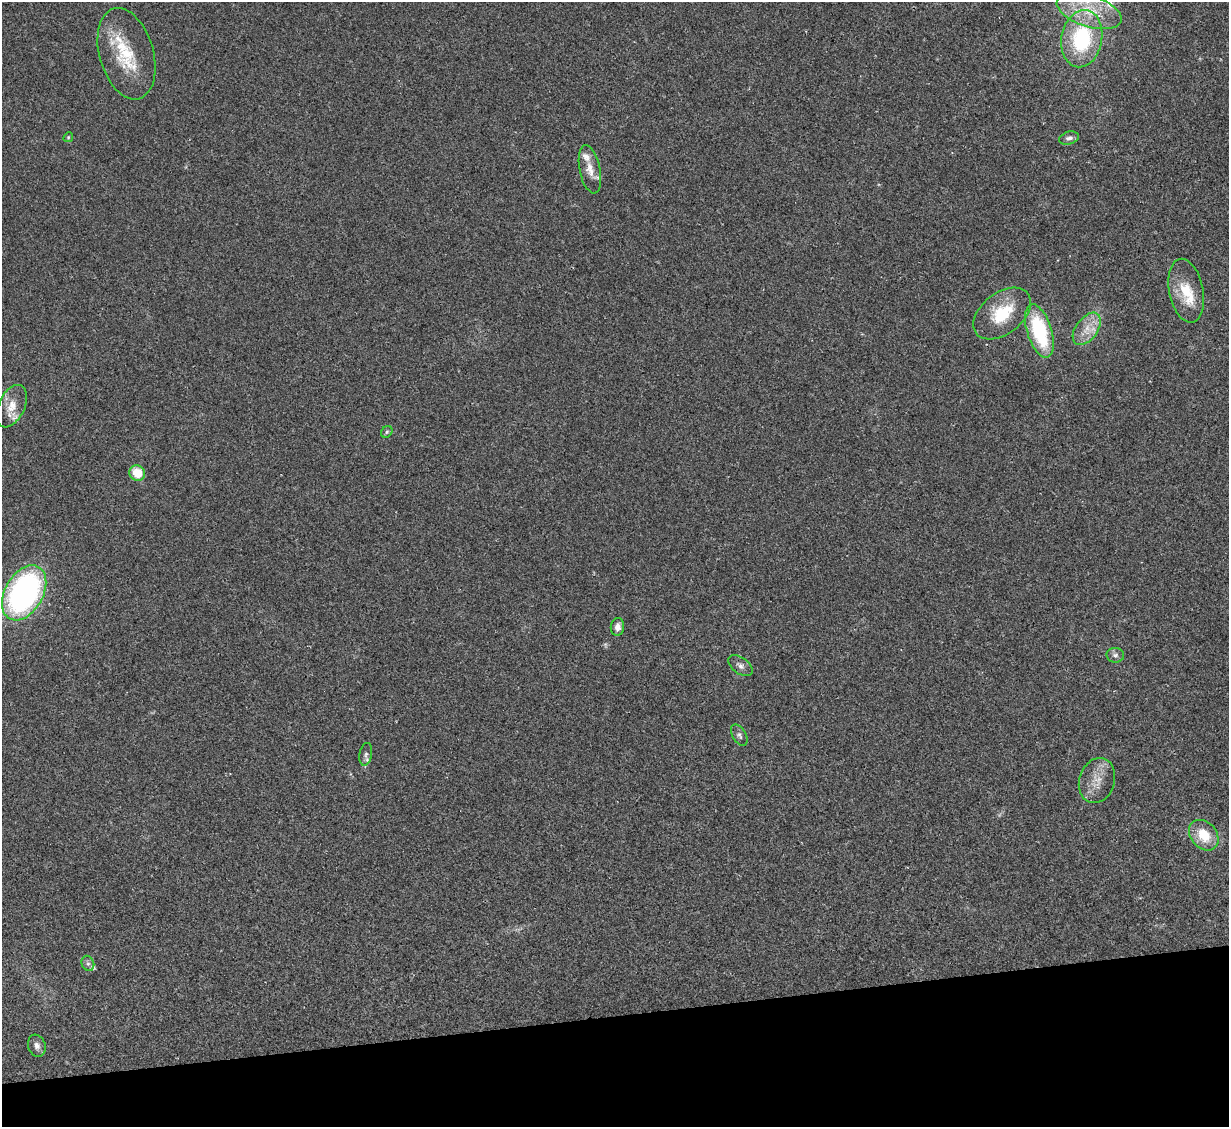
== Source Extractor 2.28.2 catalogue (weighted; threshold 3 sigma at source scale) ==
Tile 14 of 4 x 4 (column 2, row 4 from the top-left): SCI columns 1229-2455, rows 252-1376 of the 4908 x 4890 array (HDU 1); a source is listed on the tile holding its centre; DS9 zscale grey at full resolution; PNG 1231 x 1129 px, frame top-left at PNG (2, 2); each listed source drawn as its Kron ellipse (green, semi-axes under 4 px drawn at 4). Shown black and unused: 10% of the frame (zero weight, under 2 of 3 exposures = <1% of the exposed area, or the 3 px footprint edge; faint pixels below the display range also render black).
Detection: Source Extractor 2.28.2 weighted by HDU 2 'WHT'; one run over the whole footprint, this tile lists its part. Background 0.0692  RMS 0.0091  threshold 0.0411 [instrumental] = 3 sigma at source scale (4.5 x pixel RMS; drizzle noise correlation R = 1.50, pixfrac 1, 0.05/0.05 arcsec/px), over >= 5 px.
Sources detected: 28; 5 inside a brighter listed object's ellipse — not listed separately; the other 23 listed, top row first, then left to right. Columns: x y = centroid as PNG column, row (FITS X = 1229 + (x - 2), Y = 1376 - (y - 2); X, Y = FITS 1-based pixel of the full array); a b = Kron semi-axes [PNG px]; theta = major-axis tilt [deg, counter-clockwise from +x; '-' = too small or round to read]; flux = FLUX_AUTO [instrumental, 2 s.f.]
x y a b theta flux
1089 11 33 15 -18 37
1082 39 29 20 80 79
126 54 47 27 -74 50
68 137 5 4 - 1.1
1069 138 10 6 15 3.4
590 169 24 10 -78 11
1186 291 32 17 -79 27
1002 314 33 20 38 41
1087 329 18 11 53 14
1039 331 28 12 -72 72
12 406 22 13 65 15
387 432 6 5 - 1.6
137 473 8 7 - 19
24 593 30 19 60 260
617 627 9 6 83 4.8
1115 655 9 7 -4 3.2
740 666 14 8 -37 4.6
739 735 12 6 -59 3
366 754 11 6 80 3.2
1097 781 23 17 72 16
1204 835 17 13 -49 24
88 963 8 6 -68 2.7
37 1046 11 8 -71 4.8
Isophote crosses this tile's border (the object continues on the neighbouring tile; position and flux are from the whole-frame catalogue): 1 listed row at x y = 1082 39